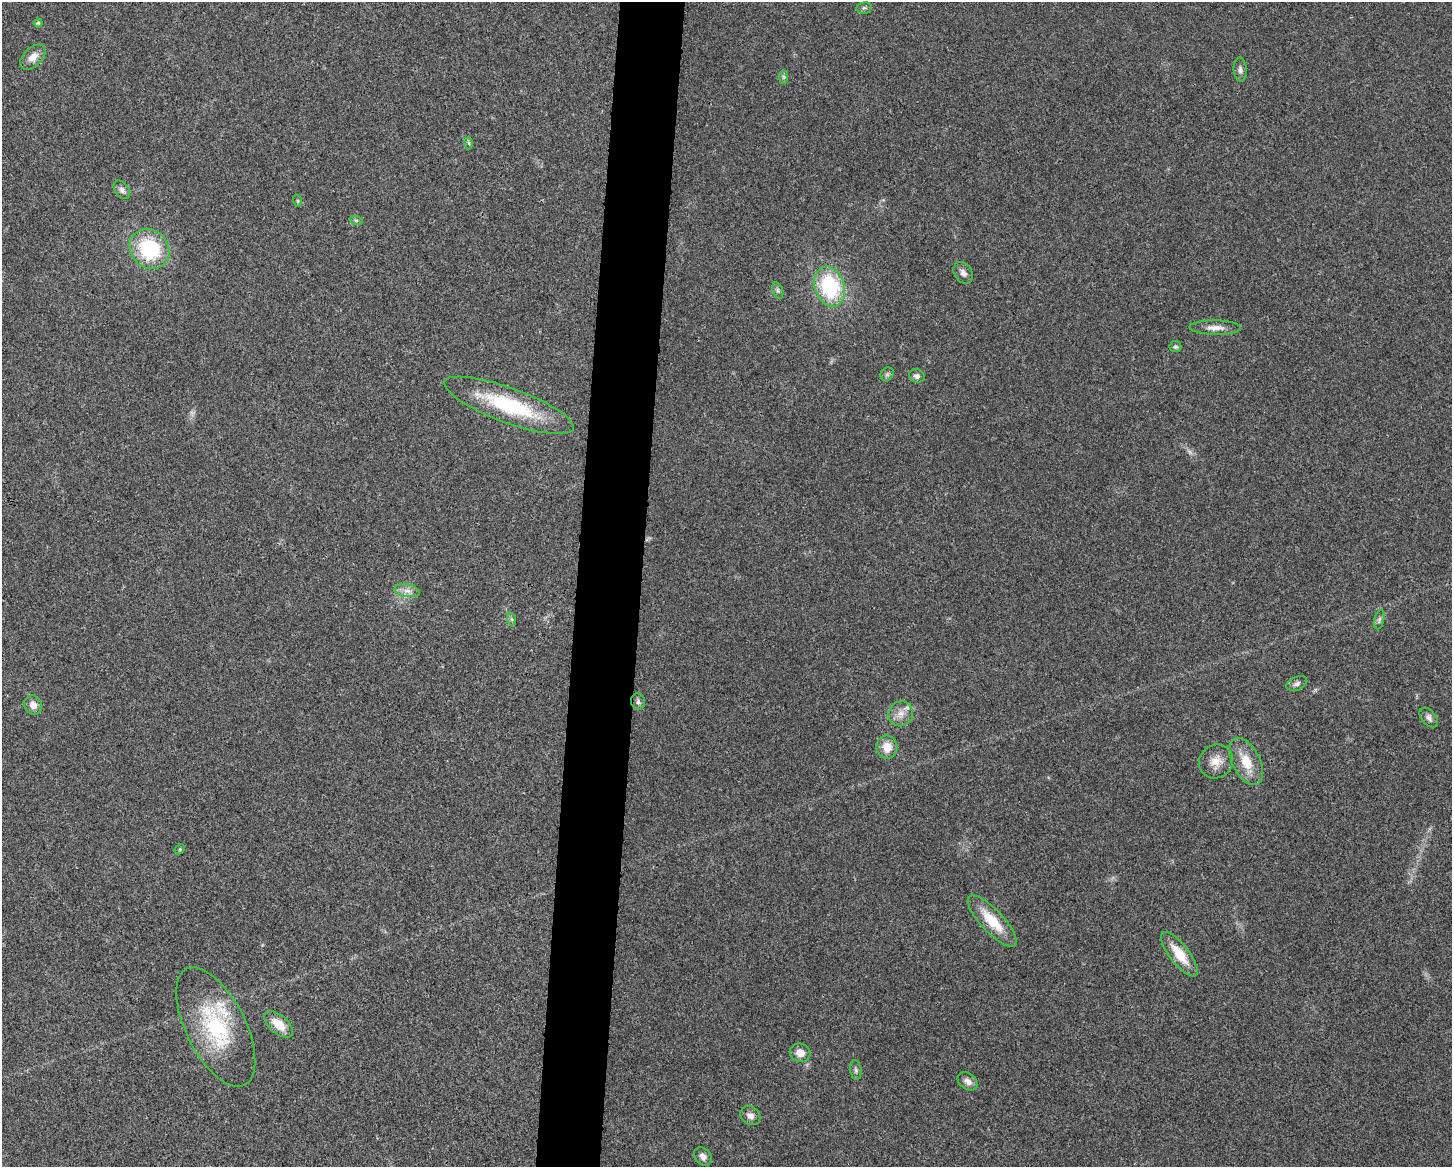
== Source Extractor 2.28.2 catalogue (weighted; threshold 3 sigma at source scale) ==
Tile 8 of 3 x 4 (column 2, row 3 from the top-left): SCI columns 1680-3129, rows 1170-2334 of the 4695 x 4670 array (HDU 1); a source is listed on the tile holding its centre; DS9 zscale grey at full resolution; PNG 1454 x 1169 px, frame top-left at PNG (2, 2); each listed source drawn as its Kron ellipse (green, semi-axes under 4 px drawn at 4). Shown black and unused: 4% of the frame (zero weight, under 3 of 4 exposures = <1% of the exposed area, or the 3 px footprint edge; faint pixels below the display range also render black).
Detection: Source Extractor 2.28.2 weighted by HDU 2 'WHT'; one run over the whole footprint, this tile lists its part. Background 0.0242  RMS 0.0047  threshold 0.021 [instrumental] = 3 sigma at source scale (4.5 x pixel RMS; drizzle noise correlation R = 1.50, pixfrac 1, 0.05/0.05 arcsec/px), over >= 5 px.
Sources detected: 40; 1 too faint to see at this stretch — neither listed nor drawn; the other 39 listed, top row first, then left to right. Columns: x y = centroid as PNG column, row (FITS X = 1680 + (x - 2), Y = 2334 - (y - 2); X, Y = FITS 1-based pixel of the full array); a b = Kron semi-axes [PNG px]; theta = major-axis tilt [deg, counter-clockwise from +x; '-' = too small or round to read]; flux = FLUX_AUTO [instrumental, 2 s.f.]
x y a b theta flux
864 8 7 5 11 1.1
38 23 4 4 - 0.62
33 57 15 9 44 4.3
1240 70 12 6 -86 1.8
784 77 7 4 89 0.86
469 143 6 4 -88 0.66
122 190 10 6 -52 1.7
298 201 6 4 -71 0.51
356 220 7 4 -18 0.76
150 249 21 18 -47 33
963 273 12 8 -58 2.4
830 287 20 14 -72 39
778 290 8 5 -70 1.1
1215 328 26 7 -1 4
1175 347 6 5 - 0.86
887 374 7 6 - 1.1
917 376 8 6 -19 1.7
509 405 68 17 -20 41
407 591 13 6 -11 2.7
511 619 6 4 -70 0.84
1379 620 10 4 77 1.2
1297 684 11 6 23 1.7
638 702 8 7 - 1.3
33 705 10 8 -68 3.5
901 714 13 12 - 4.5
1429 717 11 7 -49 1.9
887 747 11 10 - 6.5
1216 761 18 16 39 6.4
1246 761 25 13 -63 11
180 849 6 4 45 0.57
992 921 33 11 -47 14
1179 954 27 9 -52 12
279 1024 17 9 -40 8.3
216 1027 65 30 -63 45
800 1053 10 9 - 4.3
856 1070 10 5 -84 1.3
968 1081 11 8 -35 2.7
750 1116 10 8 -32 2.7
703 1156 10 7 -48 2.6